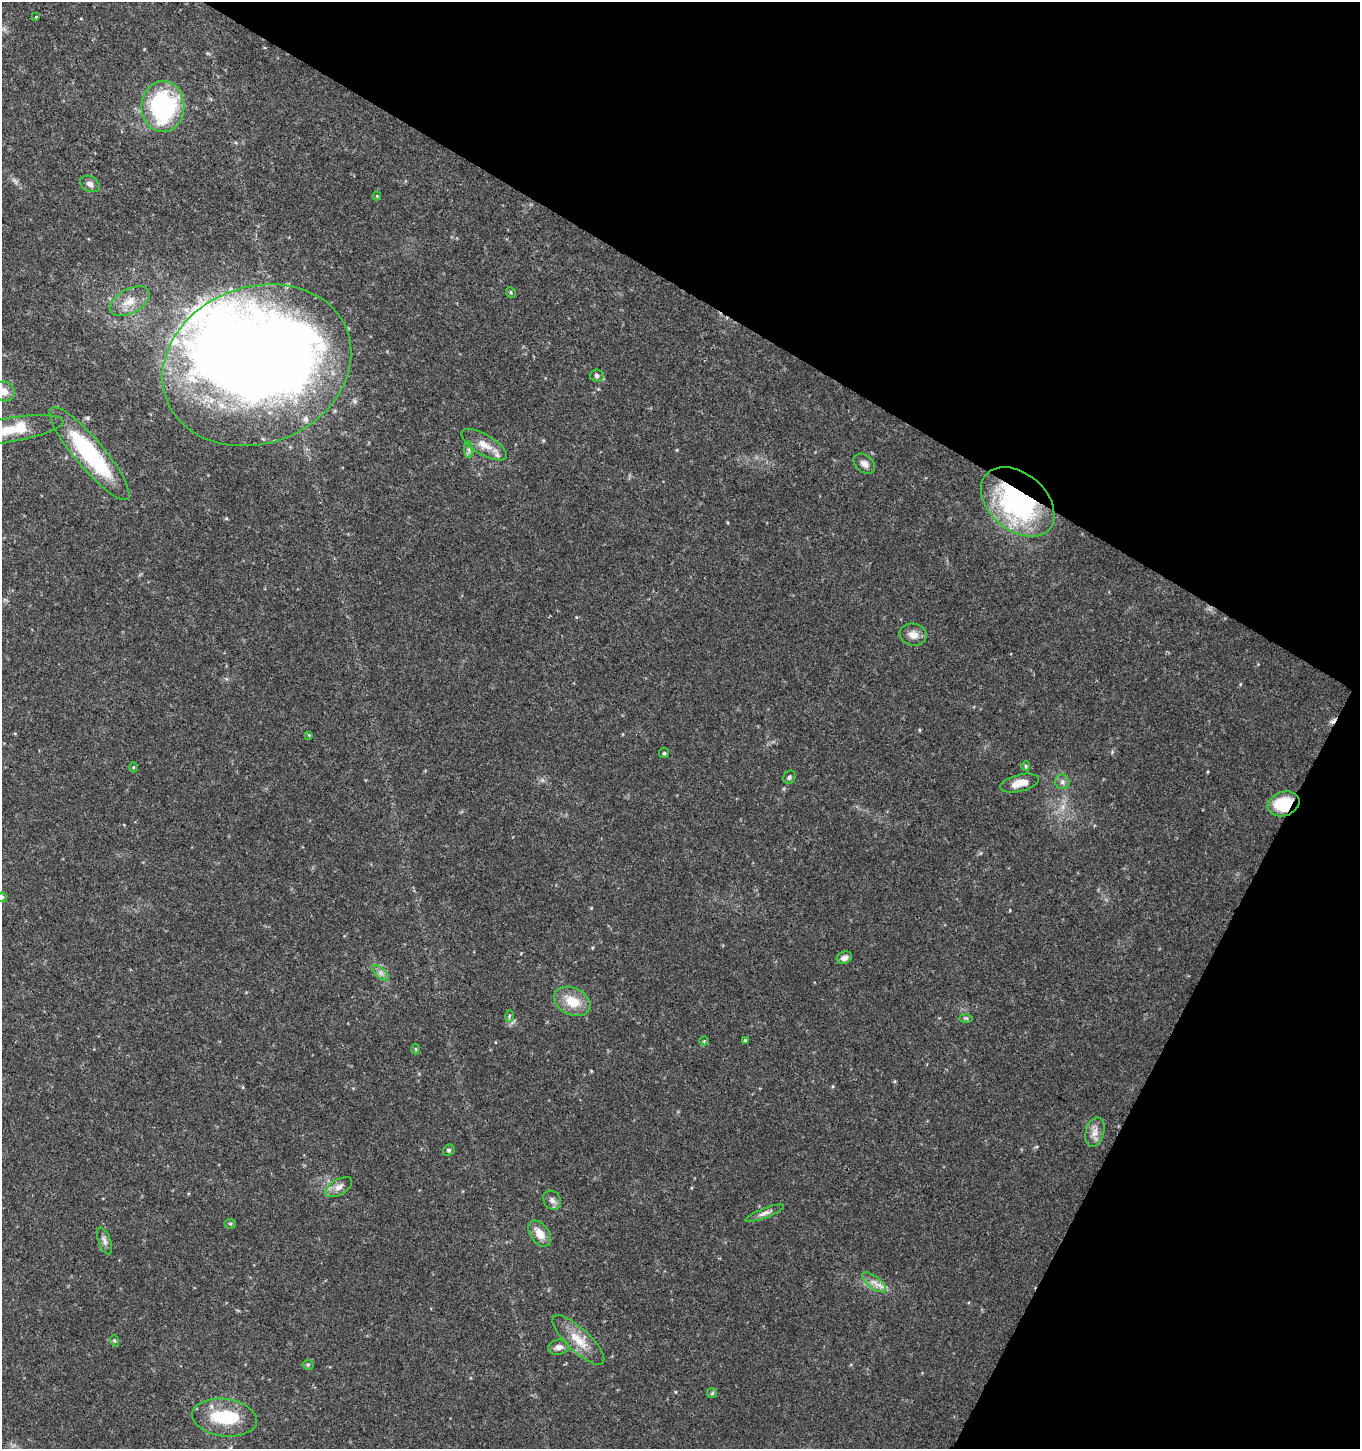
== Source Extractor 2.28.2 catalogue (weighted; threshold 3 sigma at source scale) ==
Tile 8 of 4 x 4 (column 4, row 2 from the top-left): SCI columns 4339-5696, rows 2899-4345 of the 5896 x 5806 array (HDU 1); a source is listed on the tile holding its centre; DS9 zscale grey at full resolution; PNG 1362 x 1451 px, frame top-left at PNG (2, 2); each listed source drawn as its Kron ellipse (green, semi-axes under 4 px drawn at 4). Shown black and unused: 28% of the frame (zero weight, under 3 of 4 exposures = <1% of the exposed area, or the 3 px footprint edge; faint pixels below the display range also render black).
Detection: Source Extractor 2.28.2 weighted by HDU 2 'WHT'; one run over the whole footprint, this tile lists its part. Background 0.0292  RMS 0.0034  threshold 0.0154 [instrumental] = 3 sigma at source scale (4.5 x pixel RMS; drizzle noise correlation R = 1.50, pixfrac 1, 0.0396/0.0396 arcsec/px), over >= 5 px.
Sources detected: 56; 1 too faint to see at this stretch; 3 inside a brighter object's white glare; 1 cosmic-ray / hot-pixel residue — neither listed nor drawn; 3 inside a brighter listed object's ellipse — not listed separately; the other 48 listed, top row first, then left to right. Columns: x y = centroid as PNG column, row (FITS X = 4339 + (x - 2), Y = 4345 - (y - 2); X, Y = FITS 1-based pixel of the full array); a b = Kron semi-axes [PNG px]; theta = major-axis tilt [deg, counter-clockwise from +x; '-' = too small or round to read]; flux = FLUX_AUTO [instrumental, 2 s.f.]
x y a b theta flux
36 17 3 3 - 1.5
163 107 25 21 -90 46
90 184 10 7 -30 1.3
377 196 4 4 - 0.3
511 292 5 5 - 0.47
130 301 22 12 29 5
257 365 97 78 22 540
597 375 7 6 - 0.98
4 391 11 9 -25 2.8
8 430 56 12 9 12
484 445 26 10 -30 4.6
469 450 8 4 -89 0.85
89 454 59 14 -50 37
864 464 12 8 -38 1.9
1018 502 42 28 -41 69
913 635 13 11 -11 2.9
309 735 4 4 - 0.26
664 753 5 5 - 0.46
1026 766 5 4 - 0.45
133 767 5 3 - 0.33
789 777 7 6 - 0.72
1062 782 7 7 - 1.1
1020 783 20 8 14 4.3
1283 804 16 12 19 15
2 897 5 4 - 0.45
844 958 8 6 24 1.6
381 973 10 4 -42 1.1
572 1001 19 13 -26 7.5
509 1016 6 4 88 0.46
966 1018 6 4 -1 0.54
745 1040 4 4 - 0.34
704 1041 4 4 - 0.35
415 1049 5 3 - 0.35
1095 1132 15 9 74 2.7
449 1150 6 5 - 0.65
339 1187 15 7 31 2.2
552 1200 10 8 -52 1.5
765 1213 20 5 21 1.6
230 1224 5 5 - 0.54
540 1234 14 9 -55 4
104 1241 14 6 -70 1.5
874 1282 15 6 -38 2.2
578 1340 34 11 -43 7.1
115 1341 5 3 - 0.42
559 1347 10 7 10 1.9
308 1365 5 5 - 0.52
712 1393 5 5 - 0.48
224 1418 32 18 -8 16
Overlapping masked pixels (flux is a lower limit): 3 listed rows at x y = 257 365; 1018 502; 1283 804
Isophote crosses this tile's border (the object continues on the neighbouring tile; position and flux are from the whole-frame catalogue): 3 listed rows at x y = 4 391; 8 430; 2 897